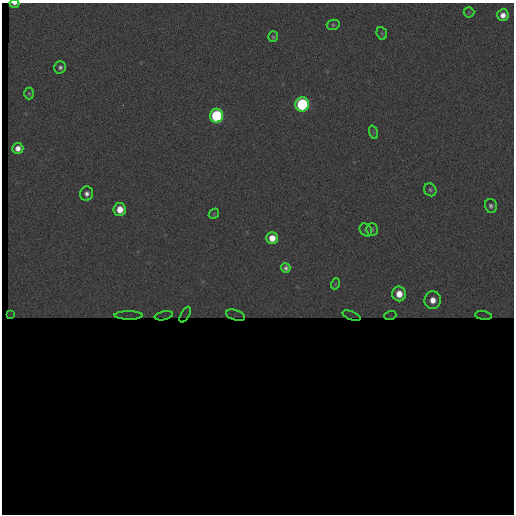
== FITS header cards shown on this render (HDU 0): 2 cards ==
NAXIS1  =                  512 / length of data axis 1
NAXIS2  =                  512 / length of data axis 2

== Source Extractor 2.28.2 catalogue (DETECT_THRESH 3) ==
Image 512 x 512 px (HDU 0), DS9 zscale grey, 1 PNG px = 1 image px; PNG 516 x 516 px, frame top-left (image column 1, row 512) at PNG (2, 3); each listed source drawn as its Kron ellipse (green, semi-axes under 4 px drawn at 4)
Background 637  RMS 100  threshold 299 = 3 sigma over >= 5 px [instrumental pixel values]
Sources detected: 32; all 32 listed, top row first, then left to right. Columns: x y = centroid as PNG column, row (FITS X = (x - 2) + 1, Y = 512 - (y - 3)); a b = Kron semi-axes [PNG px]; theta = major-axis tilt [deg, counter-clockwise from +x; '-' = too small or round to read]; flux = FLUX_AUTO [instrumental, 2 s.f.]
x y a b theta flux
14 4 5 2 - 1.9e+04
469 12 5 5 - 9.4e+03
503 15 6 5 - 6.0e+04
333 25 6 5 - 1.2e+04
382 33 6 5 - 1.0e+04
273 37 5 5 - 1.3e+04
60 67 6 5 - 2.4e+04
29 94 6 4 89 1.2e+04
302 104 7 7 - 1.1e+06
216 116 7 6 - 9.5e+05
373 132 7 4 -71 8.3e+03
18 148 5 5 - 6.2e+04
430 190 7 6 - 1.7e+04
87 194 7 6 - 3.8e+04
491 206 7 6 - 2.4e+04
120 209 6 6 - 1.3e+05
214 214 6 4 48 9.3e+03
372 229 6 6 - 1.5e+04
366 230 7 5 -50 1.4e+04
272 238 6 5 - 1.1e+05
286 268 5 4 - 2.3e+04
335 284 5 3 - 6.5e+03
399 294 7 7 - 1.2e+05
433 300 9 8 - 9.8e+04
10 315 3 2 - 5.2e+03
128 315 14 4 -1 2.0e+04
185 315 8 2 61 4.5e+03
236 315 10 5 -17 1.3e+04
164 316 9 4 13 1.0e+04
351 316 9 3 -21 9.3e+03
390 316 6 4 18 6.7e+03
483 316 8 4 -9 1.2e+04
At the frame edge (FLAGS 8, measured only in part): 1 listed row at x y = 14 4